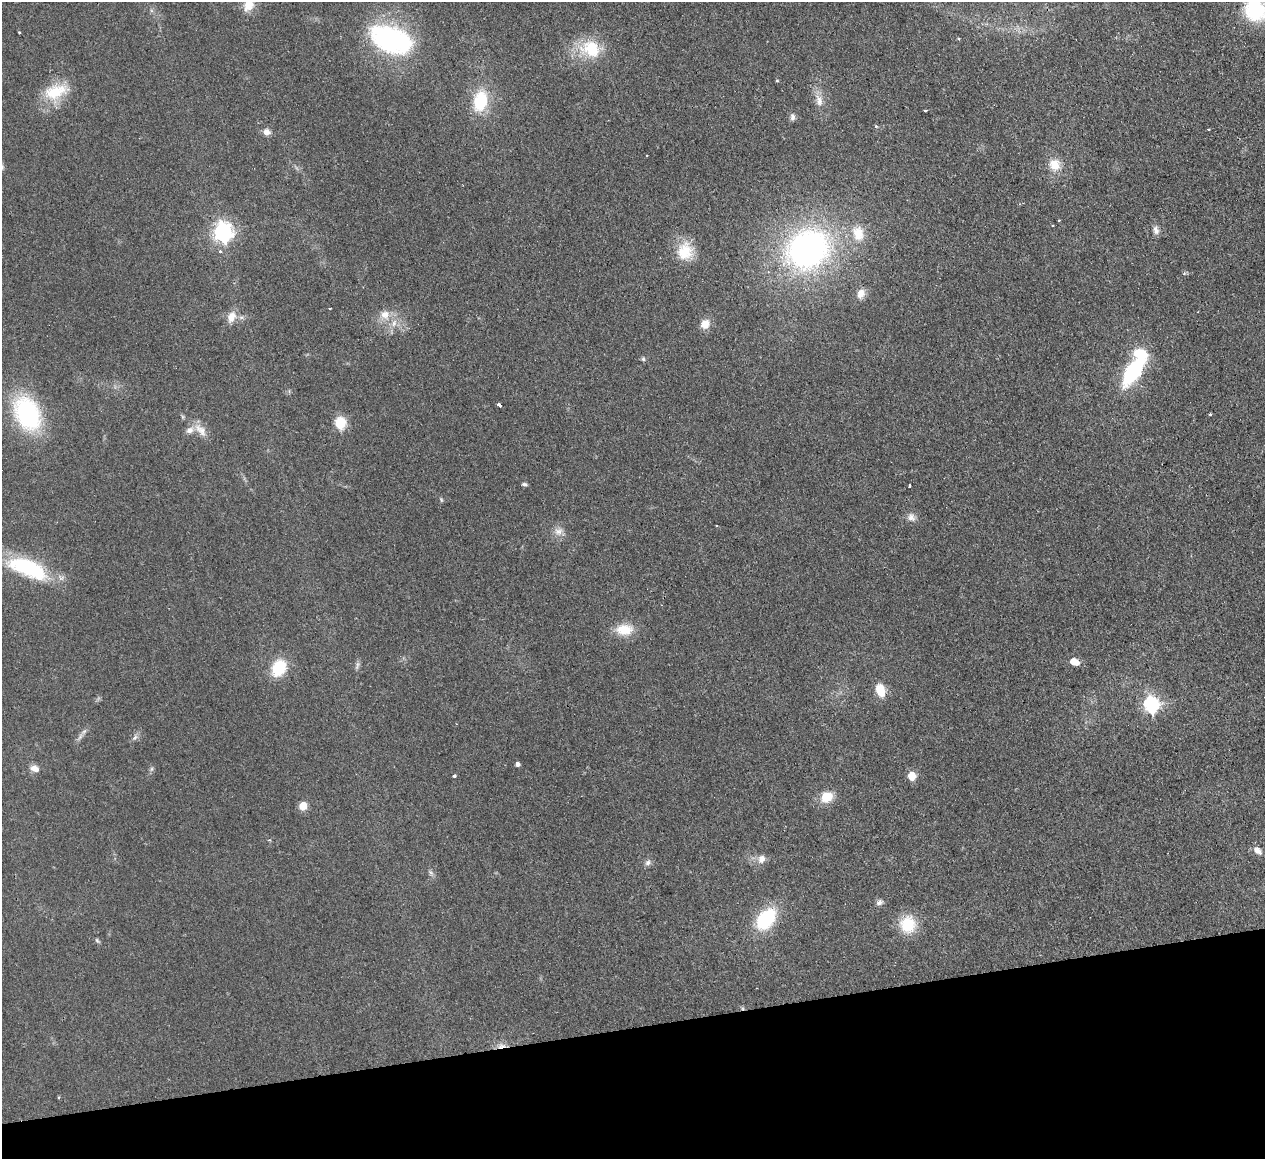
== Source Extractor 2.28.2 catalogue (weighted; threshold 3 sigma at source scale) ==
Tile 14 of 4 x 4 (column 2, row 4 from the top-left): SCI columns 1320-2582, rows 279-1435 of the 5166 x 5065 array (HDU 1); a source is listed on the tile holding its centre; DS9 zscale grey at full resolution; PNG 1267 x 1161 px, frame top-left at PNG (2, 2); no overlay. Shown black and unused: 11% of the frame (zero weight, under 2 of 3 exposures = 3% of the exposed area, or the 3 px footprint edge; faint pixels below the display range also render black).
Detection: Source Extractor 2.28.2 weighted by HDU 2 'WHT'; one run over the whole footprint, this tile lists its part. Background 0.0582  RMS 0.0088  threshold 0.0396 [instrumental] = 3 sigma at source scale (4.5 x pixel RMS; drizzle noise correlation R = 1.50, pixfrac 1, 0.05/0.05 arcsec/px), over >= 5 px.
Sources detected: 71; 1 too faint to see at this stretch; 1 cosmic-ray / hot-pixel residue — not listed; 3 inside a brighter listed object's ellipse — not listed separately; the other 66 listed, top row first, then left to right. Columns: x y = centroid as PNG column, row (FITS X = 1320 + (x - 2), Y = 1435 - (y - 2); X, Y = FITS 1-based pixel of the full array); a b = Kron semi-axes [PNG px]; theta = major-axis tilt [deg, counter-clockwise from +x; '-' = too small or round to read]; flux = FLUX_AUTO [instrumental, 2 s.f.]
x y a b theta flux
248 5 17 12 55 13
1255 10 25 23 -47 54
19 32 3 3 - 1.2
391 39 49 28 -22 130
591 49 27 21 -19 35
777 81 5 3 - 0.85
56 92 36 18 17 30
819 100 19 9 -75 8.2
481 101 23 15 79 38
925 110 3 3 - 2.9
792 117 10 6 88 2.8
876 126 4 3 - 1.5
1209 130 3 2 - 0.94
266 132 9 8 - 4.6
1054 165 15 14 - 14
1059 220 3 2 - 0.86
1156 230 11 7 -80 4.3
223 232 8 7 - 330
858 233 20 14 -74 18
808 249 39 32 28 290
685 251 24 20 76 23
220 252 4 3 - 2.3
861 294 12 9 66 7
330 308 3 2 - 0.63
385 315 14 13 - 11
231 317 16 11 69 9.3
705 324 11 9 56 9.6
643 359 5 5 - 1.4
1133 371 23 11 56 97
499 405 4 3 - 9.6
27 414 29 20 -64 120
1210 414 4 3 - 0.8
183 417 7 4 -71 1.2
340 423 6 6 - 74
201 430 23 11 -45 9.9
524 484 7 4 -2 1.6
910 486 4 2 - 1
441 500 7 4 -71 1.2
911 517 12 9 -63 5
716 526 3 2 - 0.6
559 531 12 12 - 6.5
28 568 48 19 -22 73
624 630 22 13 3 19
1074 662 8 6 -20 13
279 668 21 16 61 27
880 690 10 7 -74 21
1151 704 7 7 - 200
80 737 14 5 52 3.5
135 737 10 6 56 2.9
517 764 5 4 - 2.9
35 769 11 8 -21 6.1
152 769 7 4 89 1.6
454 776 3 3 - 5
912 776 5 5 - 21
827 797 12 10 36 18
303 806 5 5 - 24
269 840 4 4 - 0.93
1257 851 13 8 -38 5.3
761 859 10 9 - 6
648 862 9 8 - 3.1
431 873 8 5 -59 2.1
879 902 9 7 47 2.9
766 919 21 14 52 57
908 924 21 19 88 25
97 941 8 4 -52 1.5
501 1046 13 7 6 5.3
Overlapping masked pixels (flux is a lower limit): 1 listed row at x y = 501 1046
Isophote crosses this tile's border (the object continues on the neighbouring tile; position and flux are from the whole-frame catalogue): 2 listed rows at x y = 248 5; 1255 10